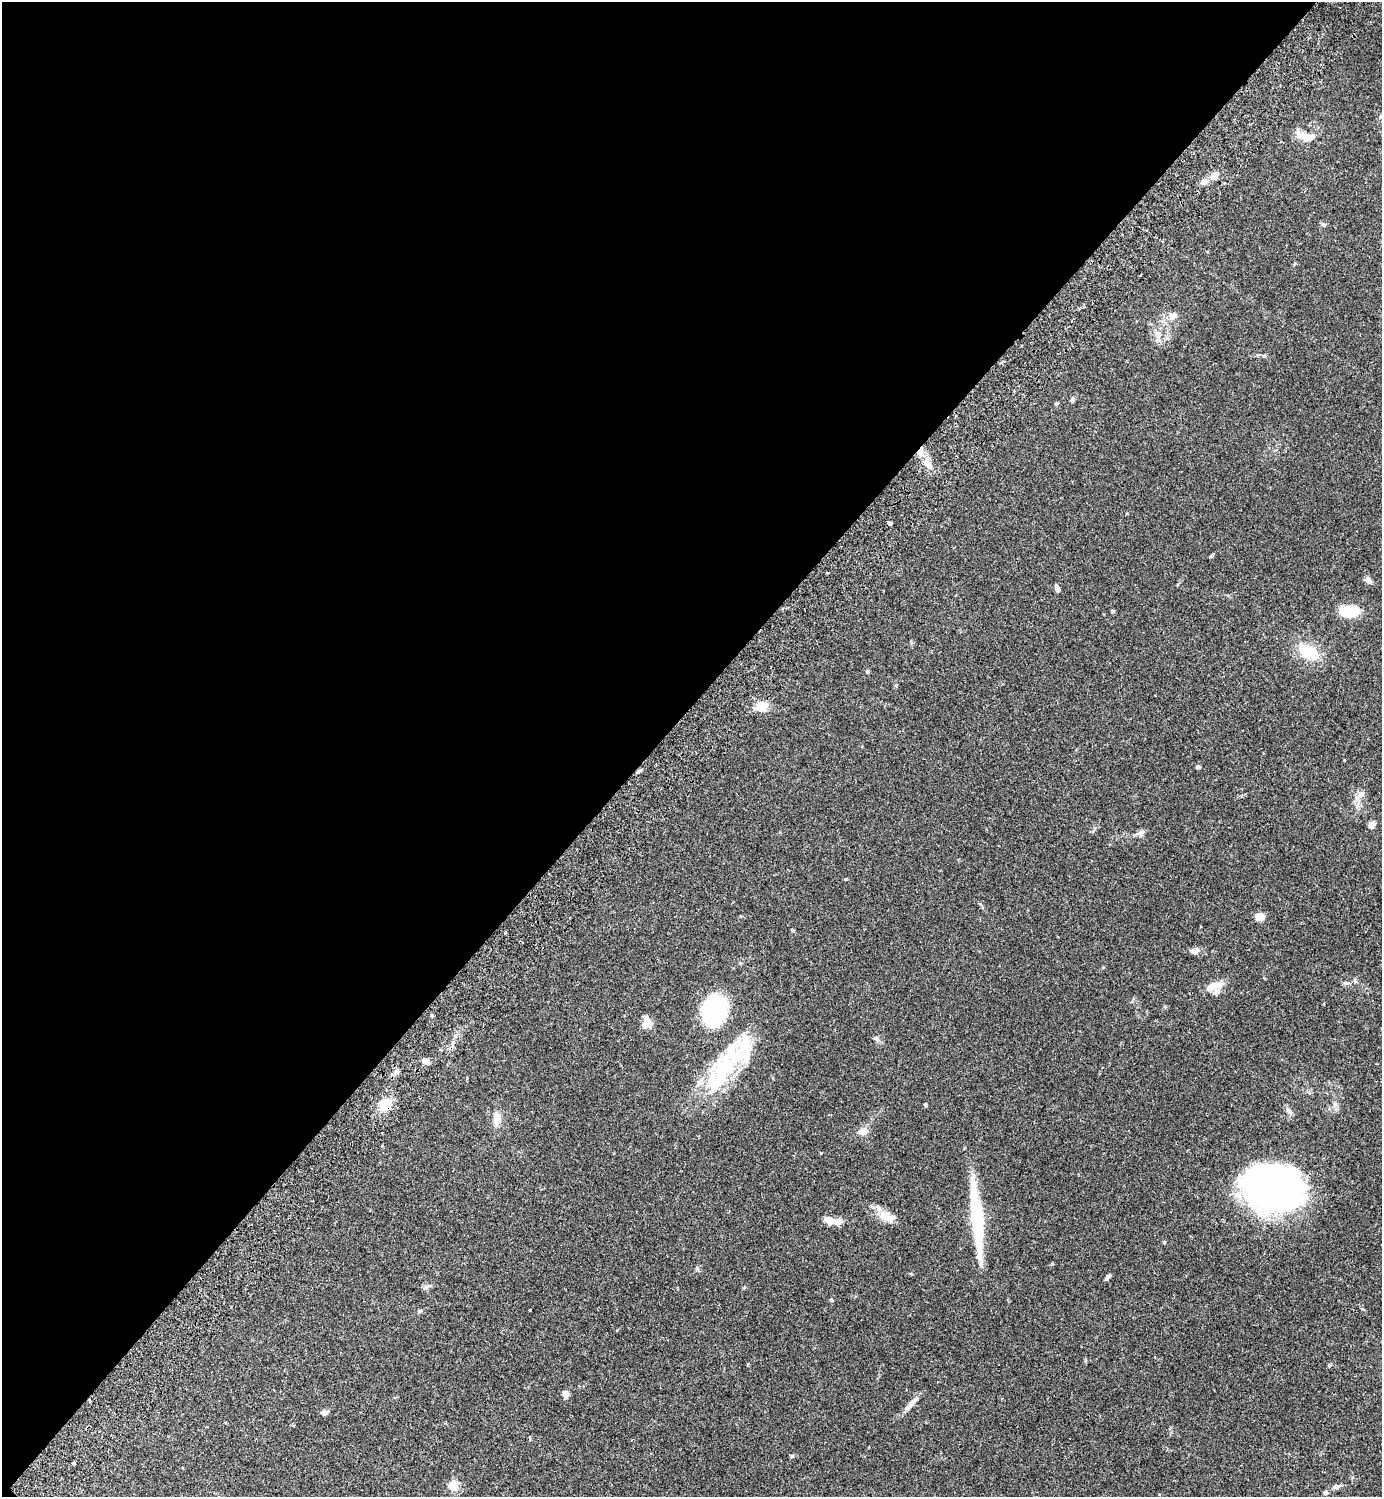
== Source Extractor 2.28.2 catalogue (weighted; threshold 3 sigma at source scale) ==
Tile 5 of 4 x 4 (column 1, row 2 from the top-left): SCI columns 345-1724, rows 3034-4528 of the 6070 x 6069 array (HDU 1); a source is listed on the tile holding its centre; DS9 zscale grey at full resolution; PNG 1384 x 1499 px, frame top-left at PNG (2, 2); no overlay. Shown black and unused: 47% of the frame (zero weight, under 2 of 3 exposures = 3% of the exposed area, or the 3 px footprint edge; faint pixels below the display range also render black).
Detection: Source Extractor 2.28.2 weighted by HDU 2 'WHT'; one run over the whole footprint, this tile lists its part. Background 0.091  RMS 0.0057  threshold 0.0255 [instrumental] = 3 sigma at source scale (4.5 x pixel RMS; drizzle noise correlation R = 1.50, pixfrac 1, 0.05/0.05 arcsec/px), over >= 5 px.
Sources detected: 69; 3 inside a brighter object's white glare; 1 cosmic-ray / hot-pixel residue — not listed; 3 inside a brighter listed object's ellipse — not listed separately; the other 62 listed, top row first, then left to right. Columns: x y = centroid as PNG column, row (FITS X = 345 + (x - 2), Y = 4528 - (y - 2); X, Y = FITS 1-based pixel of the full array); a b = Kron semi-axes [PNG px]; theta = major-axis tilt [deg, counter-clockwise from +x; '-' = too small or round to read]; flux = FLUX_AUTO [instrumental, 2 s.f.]
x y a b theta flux
1381 116 7 5 54 1.2
1303 136 23 10 -37 6.8
1214 176 6 6 - 5.9
1205 182 9 6 33 2.8
1323 225 7 5 -36 1.1
1173 316 12 9 35 4
1072 401 8 5 83 1.1
1056 404 6 4 2 0.59
920 452 10 6 69 4.4
927 464 12 9 -42 4.1
890 523 4 3 - 6.2
1212 556 5 3 - 0.78
1368 580 10 6 -30 2.2
1057 587 8 4 -81 2.1
1112 611 5 4 - 0.63
1350 611 13 7 2 32
1309 652 22 13 -32 18
867 672 5 4 - 0.77
896 685 5 4 - 0.61
762 706 16 11 24 6.6
1344 760 3 2 - 0.42
1198 767 5 4 - 1.2
1360 795 19 8 46 3.7
1372 824 7 5 50 3.4
1140 833 13 7 21 2.3
845 879 4 3 - 0.46
1260 917 9 8 - 4.9
505 932 3 3 - 0.76
1194 951 11 7 21 2.1
1347 983 9 4 0 1.3
1214 986 21 10 18 6.7
714 1010 24 18 71 62
432 1015 4 4 - 0.74
646 1023 12 9 84 6.5
876 1038 8 5 -15 1.2
426 1061 8 5 -20 3.3
396 1072 9 6 28 1.7
721 1072 64 26 58 48
385 1105 14 13 - 10
925 1105 5 4 - 0.73
1288 1111 12 6 -48 1.9
497 1119 16 8 87 6.1
864 1131 12 8 5 4
382 1146 3 3 - 0.55
821 1153 3 3 - 0.33
1272 1187 50 39 5 270
884 1215 17 14 -34 7.4
832 1221 20 8 -8 8.2
977 1222 89 11 -85 42
1107 1277 7 5 56 1.3
425 1287 8 6 36 1.5
831 1300 4 4 - 0.84
419 1311 6 5 - 0.9
1329 1365 5 4 - 0.69
566 1394 7 5 -88 4.1
911 1403 25 6 47 4.2
324 1413 7 6 - 2.3
792 1456 6 4 18 0.79
74 1463 3 3 - 1.8
453 1485 11 10 - 5.8
1337 1487 8 5 16 2.6
1325 1493 6 5 - 1.1
Overlapping masked pixels (flux is a lower limit): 3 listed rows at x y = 920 452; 385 1105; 1272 1187
Isophote crosses this tile's border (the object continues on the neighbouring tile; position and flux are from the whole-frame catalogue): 1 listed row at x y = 1381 116
Unlisted compact peaks at least as high as the median listed source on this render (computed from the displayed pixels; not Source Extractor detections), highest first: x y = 697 1268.